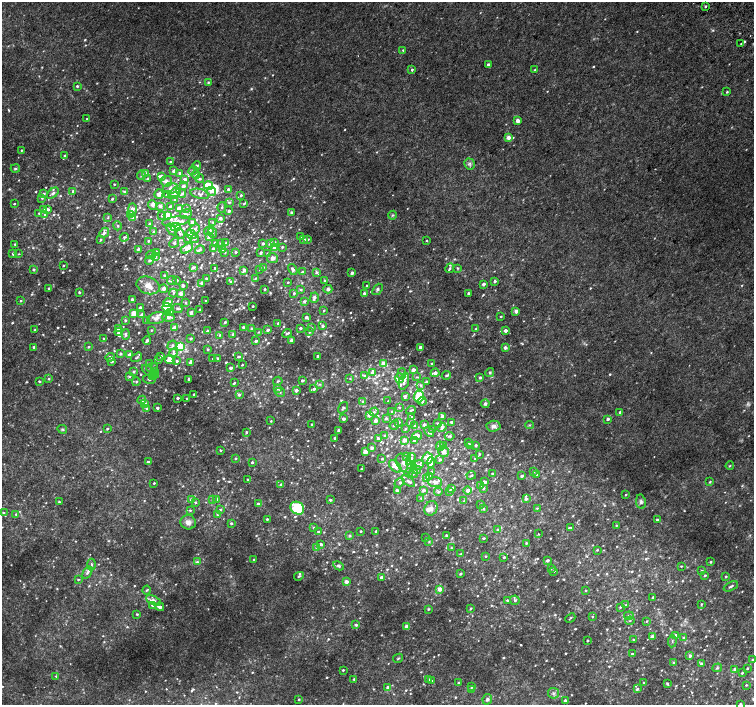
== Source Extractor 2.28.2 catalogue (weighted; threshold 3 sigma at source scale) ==
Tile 10 of 4 x 4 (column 2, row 3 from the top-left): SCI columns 1539-3041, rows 1673-3078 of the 6074 x 6092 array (HDU 1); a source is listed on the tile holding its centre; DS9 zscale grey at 2 x 2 block average (1 PNG px = mean of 2 x 2 image px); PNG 756 x 707 px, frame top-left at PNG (2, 2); each listed source drawn as its Kron ellipse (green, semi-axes under 4 px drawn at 4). Shown black and unused: <1% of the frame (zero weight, under 2 of 3 exposures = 2% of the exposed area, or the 3 px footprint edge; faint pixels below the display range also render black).
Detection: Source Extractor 2.28.2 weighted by HDU 2 'WHT'; one run over the whole footprint, this tile lists its part. Background 0.0335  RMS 0.011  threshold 0.0514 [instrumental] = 3 sigma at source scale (4.5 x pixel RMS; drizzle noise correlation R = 1.50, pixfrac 1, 0.0396/0.0396 arcsec/px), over >= 5 px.
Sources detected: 1092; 8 too faint to see at this stretch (2 x 2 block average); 1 inside a brighter object's white glare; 1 cosmic-ray / hot-pixel residue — neither listed nor drawn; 5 coinciding with a brighter row at this scale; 71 inside a brighter listed object's ellipse — not listed separately; of the other 1006, all 500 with FLUX_AUTO >= 2.52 (the completeness limit of this list) listed and drawn (506 fainter detections not listed), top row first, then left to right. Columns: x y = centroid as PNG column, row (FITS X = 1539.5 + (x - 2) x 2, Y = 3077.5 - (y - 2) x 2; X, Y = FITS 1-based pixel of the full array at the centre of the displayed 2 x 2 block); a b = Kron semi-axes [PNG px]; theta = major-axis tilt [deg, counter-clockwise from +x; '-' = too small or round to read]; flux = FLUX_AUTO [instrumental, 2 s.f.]
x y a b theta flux
705 6 2 2 - 4.1
741 44 2 2 - 4.9
403 50 3 2 - 3
488 65 2 2 - 6.4
412 70 3 3 - 3.3
535 70 3 2 - 2.8
208 83 3 3 - 3.1
77 86 3 2 - 4.3
727 92 3 2 - 3.1
87 119 2 2 - 3.3
518 120 3 2 - 19
508 137 2 2 - 28
22 150 2 2 - 3.1
65 156 3 2 - 6.3
170 162 3 2 - 3.4
469 164 6 5 - 6.6
197 166 4 3 - 4.8
15 169 4 3 - 3.6
174 171 2 2 - 20
193 171 4 3 - 3.4
145 173 4 4 - 3.8
180 173 2 2 - 7
196 174 4 3 - 3.5
141 175 4 3 - 4.7
161 176 4 3 - 19
147 178 2 2 - 3.9
184 179 3 3 - 14
200 179 4 3 - 3.1
166 181 6 5 - 12
114 184 2 2 - 2.6
183 186 3 3 - 9.4
209 186 4 3 - 63
170 188 7 5 11 16
228 189 2 2 - 5.5
73 191 3 2 - 9.1
211 191 5 3 - 15
125 192 3 2 - 9.2
44 193 4 3 - 3.5
53 193 7 4 41 9.1
174 193 7 4 42 11
159 194 5 3 - 17
167 194 4 3 - 7.2
182 194 4 4 - 4.8
200 194 9 5 -14 9.9
241 195 3 3 - 5.1
42 198 3 3 - 2.5
112 199 3 3 - 3.8
175 199 4 3 - 4.2
229 202 4 3 - 3.6
14 204 2 2 - 3
244 204 3 2 - 2.5
152 205 5 4 - 8.7
160 206 4 3 - 10
170 206 4 3 - 4.1
222 207 5 2 - 3.4
179 208 3 3 - 24
187 208 3 3 - 2.8
43 209 4 3 - 4.4
48 209 3 3 - 8
132 209 6 4 89 15
229 211 2 2 - 11
39 213 4 3 - 2.7
292 213 4 3 - 5.7
186 214 6 5 - 6.9
45 215 4 3 - 5.2
130 215 3 3 - 14
162 215 3 3 - 5.6
167 215 3 3 - 72
392 215 4 4 - 3.9
108 218 4 2 - 2.6
132 218 3 3 - 5.6
220 218 3 3 - 8.3
176 221 13 5 8 20
192 222 3 3 - 12
213 222 4 3 - 3.2
149 224 4 3 - 3.3
117 226 4 3 - 4.5
176 227 5 4 - 32
172 229 6 4 -55 7.4
195 229 5 3 - 7.7
209 230 5 4 - 5.4
153 232 3 3 - 3.8
104 233 5 4 - 8
180 233 5 3 - 3.3
212 233 5 4 - 4.9
191 234 6 3 -32 5.3
124 237 4 3 - 4.1
209 237 3 3 - 8.4
301 237 4 3 - 7.5
188 238 3 3 - 2.7
194 239 4 3 - 3.6
307 239 3 2 - 6.2
100 240 3 2 - 4.6
304 240 3 3 - 5.8
148 241 3 2 - 3.2
426 241 2 2 - 4.1
275 242 3 3 - 2.9
174 243 5 4 - 3.7
215 243 3 3 - 7.1
221 243 4 3 - 2.9
226 243 4 3 - 3.4
15 244 3 3 - 3.3
263 244 2 2 - 6.7
271 244 3 3 - 12
282 247 3 2 - 3.2
187 248 7 4 32 18
274 248 3 3 - 4.1
138 249 3 2 - 3.8
213 249 3 2 - 4.8
200 250 5 4 - 5.5
222 250 4 3 - 4.3
156 252 2 2 - 6.2
225 252 4 3 - 3.1
235 252 3 3 - 4.6
261 252 3 2 - 4.2
13 254 3 3 - 6.5
19 254 4 3 - 2.6
267 254 4 3 - 2.6
151 255 5 3 - 3.9
156 257 3 2 - 3.6
272 258 5 5 - 12
150 260 4 3 - 4.3
63 266 2 2 - 2.8
193 267 4 3 - 7.4
263 267 4 3 - 2.6
215 268 3 2 - 3.5
450 268 5 3 - 5.3
457 268 4 3 - 3.2
33 269 2 2 - 4.5
293 269 6 4 -60 8.8
244 270 4 3 - 11
260 270 3 2 - 2.8
302 272 2 2 - 4.1
316 272 4 3 - 5
352 273 2 2 - 15
164 275 3 3 - 6.4
255 278 4 3 - 2.7
207 279 4 2 - 5.6
177 280 2 2 - 4.5
324 280 3 2 - 4.4
172 281 5 3 - 3.7
495 281 3 2 - 7.9
230 282 4 3 - 3.3
288 282 2 2 - 3.3
202 283 2 2 - 10
484 284 2 2 - 11
148 285 12 8 -21 23
183 286 2 2 - 10
367 286 3 2 - 3.3
49 288 2 2 - 4.4
163 289 4 3 - 14
265 289 2 2 - 3.4
328 289 4 4 - 6.6
377 289 6 4 50 6.4
301 290 4 3 - 3.8
79 292 2 2 - 3.9
173 293 4 3 - 4
294 293 3 3 - 4.7
364 293 3 3 - 8.3
468 293 2 2 - 5.3
181 294 3 3 - 16
314 298 5 3 - 9.5
132 299 2 2 - 8
21 301 3 3 - 3.4
206 301 2 2 - 4.2
304 301 3 3 - 5.8
168 302 5 3 - 25
185 303 3 3 - 2.7
253 306 2 2 - 3
140 308 3 3 - 9.5
167 308 4 3 - 93
178 308 5 3 - 4.5
200 310 2 2 - 4.7
324 310 3 2 - 2.6
516 311 2 2 - 18
134 313 3 3 - 43
170 313 3 3 - 17
191 313 4 3 - 5.5
142 314 4 3 - 6.8
501 316 2 2 - 2.7
168 317 6 4 -8 12
306 317 4 3 - 5.8
157 318 10 5 14 13
125 320 3 3 - 3.5
147 321 3 2 - 4.5
225 322 3 2 - 4.6
278 323 3 3 - 4.5
323 326 3 3 - 5.3
174 327 4 3 - 10
244 327 3 3 - 5.6
118 328 2 2 - 8.9
251 328 3 3 - 2.9
300 328 2 2 - 5.6
311 328 3 3 - 2.8
476 329 4 3 - 4.4
35 330 3 2 - 2.9
151 330 3 3 - 2.7
267 330 3 2 - 6
207 331 2 2 - 5.1
505 331 2 2 - 17
119 332 4 4 - 11
259 332 4 3 - 2.6
309 332 3 2 - 3.5
287 333 5 2 - 4.5
126 334 5 3 - 5.1
220 335 3 2 - 3.3
233 335 3 2 - 9.8
103 338 3 3 - 2.7
191 339 3 2 - 4.8
147 340 4 2 - 7.9
292 340 2 2 - 14
256 341 2 2 - 8.8
172 345 5 4 - 6.8
34 347 2 2 - 8.8
89 347 3 2 - 3.8
180 347 3 3 - 190
420 347 2 2 - 15
505 348 3 2 - 12
208 349 3 2 - 3.8
173 353 4 4 - 5.9
121 354 3 3 - 4.8
130 355 4 3 - 14
161 356 3 2 - 5.1
318 356 2 2 - 6.5
110 357 5 3 - 8
137 357 6 2 33 3.3
238 357 3 3 - 3.8
217 358 2 2 - 3.2
213 359 2 2 - 2.9
158 360 4 3 - 3.6
170 360 5 4 - 42
177 361 3 3 - 4.6
111 362 4 3 - 4.3
190 362 4 2 - 7.3
384 363 3 3 - 39
432 363 2 2 - 3.5
150 364 3 3 - 3.4
242 365 2 2 - 2.5
152 368 6 3 19 4.6
230 368 2 2 - 12
413 370 2 2 - 13
154 371 3 2 - 8.6
134 372 3 3 - 4.6
150 372 10 3 -34 10
372 373 4 3 - 8.5
435 373 4 3 - 13
490 373 4 4 - 4.5
402 374 6 3 80 4
446 375 5 2 - 4.8
129 376 4 3 - 2.6
152 376 3 3 - 32
364 376 4 4 - 4
416 377 4 3 - 2.8
350 378 4 3 - 2.8
400 378 4 4 - 14
480 378 3 3 - 6
49 379 3 3 - 2.8
149 379 6 3 -15 4.7
188 379 2 2 - 5.1
39 381 2 2 - 3.5
278 381 4 3 - 3.2
302 381 2 2 - 6.2
404 381 8 4 72 15
136 382 4 3 - 3.6
426 382 4 3 - 3.5
234 383 4 2 - 3.6
320 384 3 3 - 3
420 385 4 3 - 3.6
277 388 3 3 - 15
314 389 2 2 - 6.9
296 390 3 3 - 11
280 392 5 3 - 3.7
194 394 2 2 - 3
239 394 3 3 - 4.9
405 396 4 2 - 6.8
419 397 6 5 - 66
177 398 2 2 - 5.8
187 398 2 2 - 2.7
142 400 4 4 - 6.6
388 401 2 2 - 2.5
422 401 4 3 - 4.8
363 402 3 3 - 5.3
145 404 3 3 - 62
485 404 4 4 - 4.9
399 407 3 2 - 2.8
147 408 4 3 - 4.4
157 408 2 2 - 7.6
343 408 6 3 55 5.2
411 410 5 2 - 4.1
374 412 5 4 - 5.8
392 412 4 3 - 5.2
620 412 3 3 - 4.9
369 415 3 3 - 13
442 416 3 3 - 14
412 417 3 3 - 5
386 418 3 3 - 5.4
343 419 3 2 - 9.5
608 419 3 2 - 7
271 421 2 2 - 2.6
376 421 3 3 - 12
398 422 3 2 - 6.4
451 422 2 2 - 5.9
410 423 3 2 - 4.2
437 423 3 3 - 2.9
312 424 2 2 - 5.3
424 424 3 3 - 8.3
394 425 5 3 - 5
529 425 4 2 - 2.6
415 426 3 3 - 5.2
493 426 7 5 4 10
442 427 5 3 - 6
62 429 5 3 - 3.3
107 429 2 2 - 3.3
405 429 4 3 - 2.8
339 430 2 2 - 9.6
433 430 3 3 - 2.6
246 432 2 2 - 3.6
429 432 5 3 - 9.9
384 436 3 3 - 2.9
417 436 5 4 - 18
450 436 5 3 - 3.9
335 438 2 2 - 7.7
378 438 3 3 - 6
404 440 3 2 - 20
414 440 4 3 - 6.3
469 443 3 2 - 4
444 445 2 2 - 20
476 445 3 2 - 5
440 446 4 4 - 5.7
470 446 3 3 - 14
372 448 3 3 - 8.9
220 450 2 2 - 3.5
443 451 6 5 - 13
365 452 3 2 - 44
479 454 3 2 - 3.8
407 456 3 3 - 8.2
235 458 2 2 - 3.7
427 458 6 5 - 36
382 459 3 2 - 2.8
411 459 6 3 57 9.1
475 459 2 2 - 2.8
440 460 3 2 - 6.1
148 462 3 2 - 6.3
252 462 2 2 - 4.1
431 462 5 4 - 7.3
404 463 10 7 -57 16
411 465 5 4 - 22
418 465 5 3 - 10
395 466 7 4 -45 21
730 466 4 3 - 3
361 469 2 2 - 3.1
417 470 4 4 - 5.3
432 472 3 2 - 2.9
533 472 3 3 - 3.1
409 473 5 2 - 3
492 473 2 2 - 2.9
413 474 5 3 - 4
536 474 3 2 - 7.5
471 475 5 2 - 3.1
430 476 3 3 - 3.3
522 476 3 2 - 4.9
427 479 3 3 - 28
248 480 2 2 - 4.6
408 481 8 3 -39 7.3
435 482 7 5 -4 9.9
485 482 3 3 - 7.2
710 482 3 2 - 3
154 483 2 2 - 3.3
399 483 5 4 - 5.3
281 484 3 3 - 4.7
480 486 3 3 - 4
451 488 4 3 - 6.2
483 488 3 3 - 4.5
397 490 3 2 - 5.9
424 490 3 3 - 8.9
450 491 3 3 - 5.1
468 491 4 4 - 9.9
438 492 4 4 - 5.1
626 495 2 2 - 3.1
421 498 3 3 - 3.1
526 499 3 3 - 6.9
191 500 3 3 - 6.2
212 500 3 3 - 3.3
217 500 3 3 - 8.6
330 500 3 2 - 4.6
464 500 4 3 - 2.6
59 502 2 2 - 3
195 502 4 3 - 3.6
641 502 7 5 -82 7.1
258 504 3 3 - 5.4
481 504 3 2 - 2.5
297 508 7 6 - 130
431 508 7 6 - 17
537 508 3 2 - 3.4
483 509 3 3 - 3
190 510 3 3 - 3
220 510 3 3 - 5.3
3 513 3 3 - 3.5
16 514 3 2 - 2.7
217 515 4 3 - 3
267 519 2 2 - 3
657 520 2 2 - 3.8
188 522 8 7 - 16
231 523 3 3 - 4.2
616 525 2 2 - 2.6
314 528 3 3 - 3.1
571 528 4 3 - 2.8
498 530 3 3 - 6.8
361 531 2 2 - 3.9
376 531 2 2 - 3.5
318 532 3 3 - 4.4
539 534 2 2 - 4
350 535 4 3 - 3.2
446 535 3 3 - 4.4
425 538 2 2 - 2.9
484 538 3 2 - 3.7
429 542 3 3 - 2.6
526 543 3 3 - 2.9
321 544 3 3 - 6.1
316 547 4 3 - 3.3
451 548 2 2 - 2.9
597 550 3 2 - 2.6
461 554 4 3 - 2.8
486 556 3 3 - 3
504 557 2 2 - 3.9
254 559 2 2 - 2.7
547 561 2 2 - 7.9
197 562 4 3 - 4.7
711 562 2 2 - 3.4
91 565 6 3 -88 4.9
338 566 5 3 - 4.4
681 566 3 2 - 2.7
551 568 3 2 - 5.7
554 571 3 2 - 2.8
702 571 3 3 - 4.4
87 573 7 4 57 7.1
460 574 3 2 - 4
299 576 5 2 - 3.3
705 576 3 2 - 4.2
381 577 3 2 - 11
726 577 3 3 - 2.9
78 579 3 3 - 2.6
346 582 3 2 - 23
731 586 7 3 26 5.2
440 589 3 2 - 28
147 590 4 3 - 3.5
585 590 2 2 - 2.6
653 597 2 2 - 4.4
153 600 8 4 -26 12
507 600 2 2 - 3.5
515 600 5 4 - 5.3
701 604 2 2 - 3
152 605 3 3 - 4.2
626 605 4 3 - 3.3
160 607 4 2 - 15
620 607 3 2 - 3.1
428 609 3 3 - 3.5
471 609 3 2 - 3.6
137 614 3 2 - 3.4
629 616 4 3 - 3.4
592 617 2 2 - 2.9
570 618 5 2 - 2.9
630 621 4 2 - 2.6
646 621 3 3 - 2.7
356 625 3 2 - 5.6
407 627 3 2 - 32
675 635 3 3 - 6.8
652 637 3 3 - 14
683 638 3 3 - 3
633 639 2 2 - 3
587 641 2 2 - 4.1
672 641 6 3 86 3.6
632 654 2 2 - 3.1
690 656 3 3 - 9.6
398 658 5 3 - 3
753 660 3 2 - 4.1
674 663 3 2 - 5
701 664 4 3 - 5.8
717 668 5 3 - 3.8
747 668 3 2 - 3.5
735 669 3 3 - 6.7
343 670 2 2 - 3.6
742 673 3 3 - 4.2
56 676 3 3 - 3.4
354 679 2 2 - 3.3
428 680 3 3 - 5.3
431 681 2 2 - 2.5
459 683 2 2 - 6.7
643 683 2 2 - 2.7
667 684 3 2 - 4.2
746 685 3 2 - 2.6
472 686 2 2 - 4.4
388 688 4 3 - 13
637 689 4 3 - 4.8
471 690 3 2 - 12
553 693 5 5 - 6.4
487 699 5 4 - 6.8
299 700 2 2 - 2.7
565 700 2 2 - 6.9
740 704 2 2 - 4.7
Isophote crosses this tile's border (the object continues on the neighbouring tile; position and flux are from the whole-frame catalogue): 2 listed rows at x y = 753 660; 740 704
Diffuse or blended objects may show on this block-average render without a row.